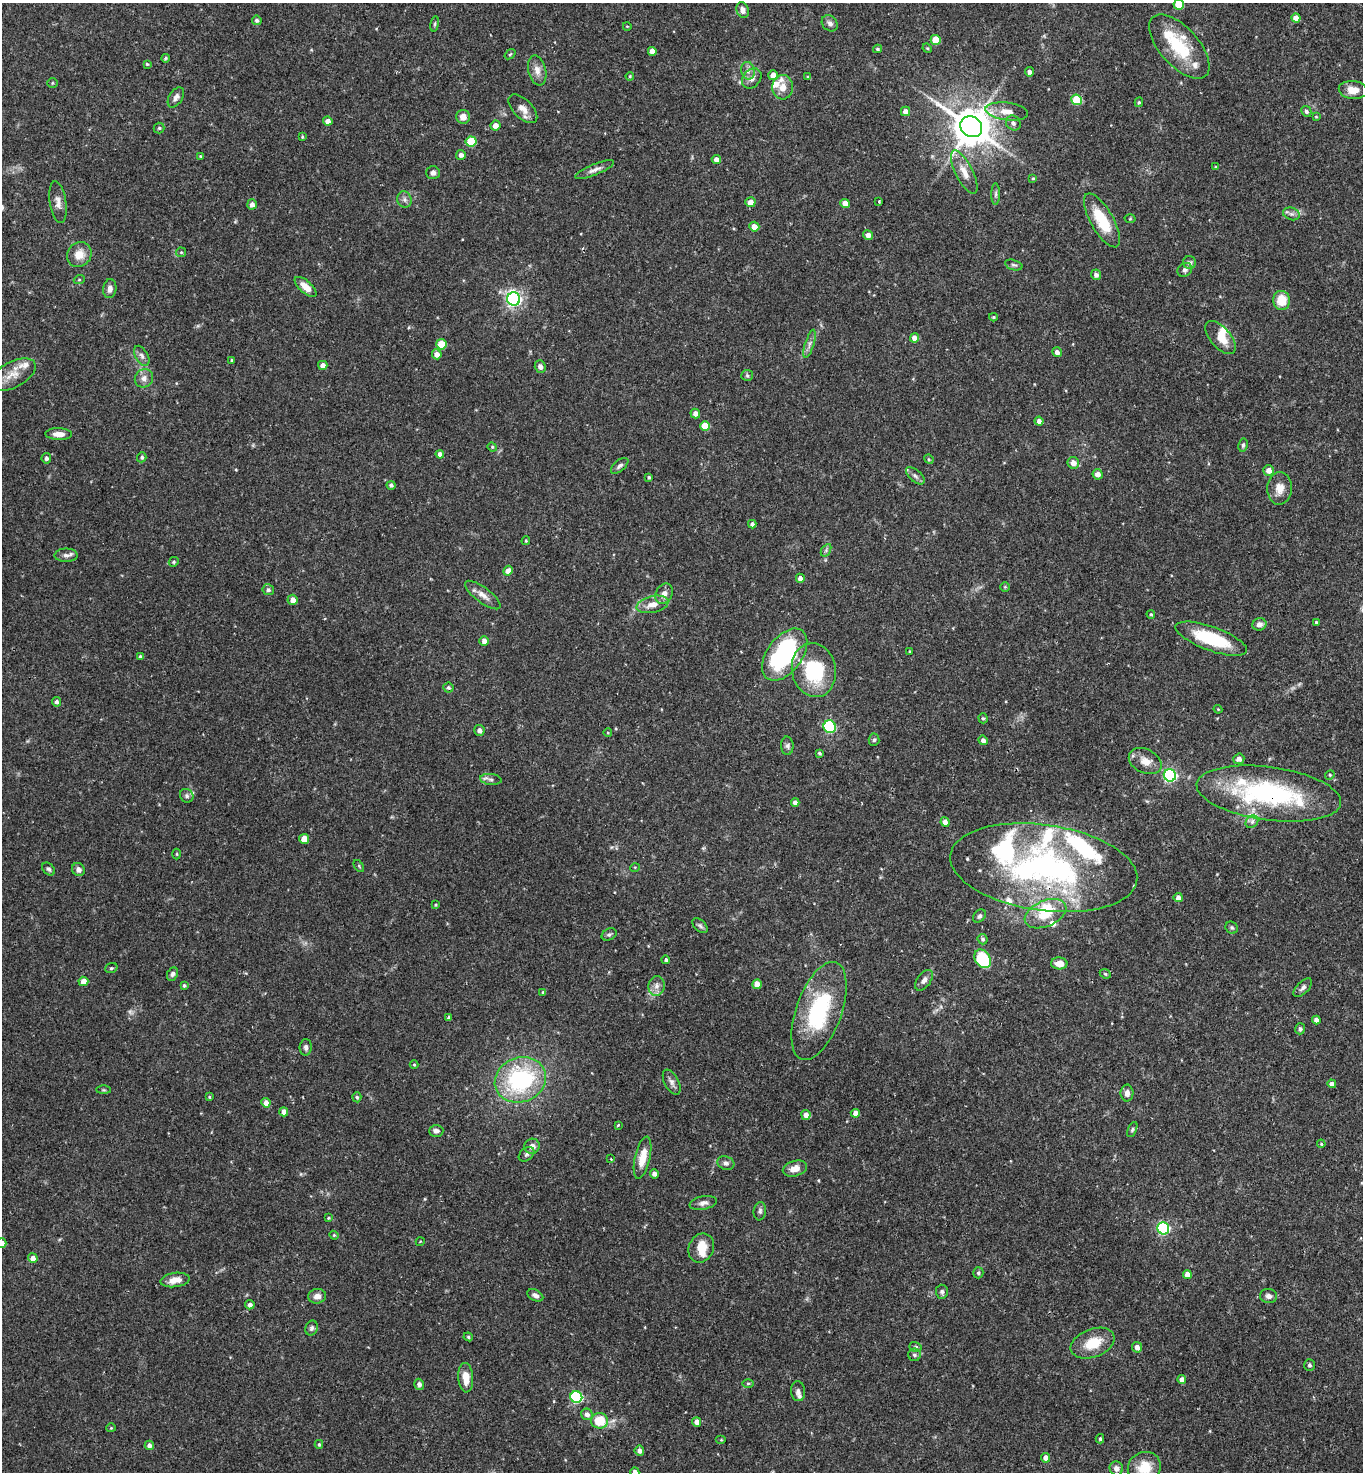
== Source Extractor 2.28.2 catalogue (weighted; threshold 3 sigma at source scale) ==
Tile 6 of 4 x 4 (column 2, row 2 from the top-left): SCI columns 1514-2874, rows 2941-4410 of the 5888 x 5882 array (HDU 1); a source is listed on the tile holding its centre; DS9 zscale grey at full resolution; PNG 1365 x 1474 px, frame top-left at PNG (2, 3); each listed source drawn as its Kron ellipse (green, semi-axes under 4 px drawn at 4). Shown black and unused: <1% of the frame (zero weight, under 2 of 3 exposures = <1% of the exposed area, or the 3 px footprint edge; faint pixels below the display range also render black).
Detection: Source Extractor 2.28.2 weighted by HDU 2 'WHT'; one run over the whole footprint, this tile lists its part. Background 0.0752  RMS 0.005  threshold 0.0223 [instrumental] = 3 sigma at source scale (4.5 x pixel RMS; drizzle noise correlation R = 1.50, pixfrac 1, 0.05/0.05 arcsec/px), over >= 5 px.
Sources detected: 269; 1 too faint to see at this stretch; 3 inside a brighter object's white glare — neither listed nor drawn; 19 inside a brighter listed object's ellipse — not listed separately; the other 246 listed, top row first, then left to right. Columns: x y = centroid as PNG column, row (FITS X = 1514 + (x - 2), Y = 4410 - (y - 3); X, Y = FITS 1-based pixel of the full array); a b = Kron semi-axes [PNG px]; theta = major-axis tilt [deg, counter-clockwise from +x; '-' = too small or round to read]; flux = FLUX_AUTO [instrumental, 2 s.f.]
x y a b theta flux
1179 5 5 5 - 13
743 10 8 6 -68 2.2
1296 18 5 4 - 5.1
257 20 5 4 - 1.1
830 23 9 7 -46 2
435 24 8 4 81 0.77
627 26 4 2 - 0.36
936 40 5 5 - 9.9
1179 47 39 19 -48 25
927 48 5 4 - 0.57
877 49 4 3 - 0.78
652 51 4 4 - 3.4
510 54 6 3 37 0.56
165 58 4 3 - 0.63
147 64 4 4 - 0.54
537 70 15 8 -77 3.9
748 71 9 6 -78 2.1
1029 72 4 4 - 1.6
773 75 5 5 - 4.4
630 76 4 3 - 0.51
808 77 3 3 - 0.67
752 78 11 8 48 2.8
52 83 5 4 - 0.64
783 87 12 10 89 4.8
1353 90 14 9 -5 5.3
176 97 11 6 57 2.1
1077 100 5 5 - 19
1139 102 5 4 - 0.75
523 109 18 9 -45 4.3
905 111 5 4 - 3.4
1007 111 21 9 -7 5.9
1306 111 6 5 - 1.3
1316 116 4 3 - 0.41
463 117 7 7 - 3.4
328 121 5 4 - 2.7
1013 123 8 7 - 1.5
495 125 5 5 - 3.1
971 127 11 10 - 1500
159 128 5 5 - 0.84
302 137 4 3 - 0.53
471 141 5 5 - 17
461 155 5 5 - 2.2
200 156 4 3 - 0.37
716 160 4 4 - 2.5
1215 167 4 3 - 0.52
595 170 21 5 22 2.7
964 172 24 8 -63 5.8
433 173 7 6 - 1.8
1033 178 4 3 - 0.52
996 194 11 4 89 1.1
404 200 8 7 - 1.8
58 202 21 8 -81 3.5
750 202 5 5 - 3.5
879 202 3 3 - 0.5
845 203 5 4 - 4.2
252 204 5 5 - 2.4
1291 214 8 6 -19 1.5
1130 219 5 3 - 0.53
1102 220 30 11 -60 18
754 227 5 5 - 4.3
868 235 5 5 - 2.7
181 252 5 5 - 0.6
79 254 13 11 50 6.2
1189 263 6 6 - 1.3
1014 265 9 5 -15 1.1
1185 270 8 6 37 1.6
1096 275 5 5 - 1.8
79 280 5 3 - 0.56
306 287 13 6 -42 5
110 289 9 6 82 2.6
514 299 6 6 - 160
1281 300 9 8 - 9.8
993 317 4 3 - 0.58
1220 337 20 10 -49 7.5
914 338 4 4 - 3.6
441 344 5 5 - 12
810 344 15 4 73 1.9
1057 352 5 4 - 2.2
437 354 5 5 - 3
142 356 11 6 -60 2
232 360 3 3 - 0.43
323 365 5 4 - 2.7
540 367 6 5 - 2
12 375 25 12 28 8.2
747 375 6 5 - 0.78
144 378 9 9 - 2.7
695 414 5 4 - 2.7
1039 421 4 4 - 2.2
705 426 5 5 - 11
59 434 13 6 -2 3.8
1243 445 7 4 80 0.98
492 447 5 4 - 0.62
440 454 4 4 - 2.2
142 457 5 4 - 0.93
46 458 5 4 - 1.3
929 459 5 4 - 0.55
1073 463 6 5 - 3.6
620 466 10 5 41 1.5
1269 470 5 5 - 4.1
1098 474 5 5 - 3.1
915 476 11 6 -41 1.7
649 477 3 3 - 0.68
391 485 4 4 - 1.1
1280 488 16 12 86 5.5
752 524 4 4 - 1.3
526 541 4 3 - 0.54
826 550 7 4 58 0.89
66 555 11 7 0 2
174 562 5 4 - 0.78
508 571 5 4 - 2.9
800 578 4 4 - 2.3
1005 587 4 4 - 0.55
268 590 6 5 - 1.4
664 594 11 8 65 3.2
483 595 21 7 -37 4
293 600 5 5 - 3.1
652 604 16 8 13 5.1
1151 614 4 3 - 0.67
1316 622 3 3 - 0.68
1259 624 7 6 - 2.4
1211 639 38 12 -20 28
484 641 5 5 - 2.7
910 652 3 2 - 0.54
785 655 30 17 53 68
140 657 4 4 - 1
814 670 27 22 -80 36
448 688 5 5 - 1
56 702 5 4 - 1.3
1218 709 4 3 - 0.48
983 718 5 4 - 0.8
830 727 6 6 - 48
479 730 5 5 - 1.7
608 733 4 3 - 0.42
874 740 6 5 - 0.92
983 740 5 4 - 1.8
787 746 9 6 -88 1.5
819 753 4 3 - 0.76
1239 759 5 5 - 2.4
1145 761 17 12 -26 5.4
1170 775 6 6 - 97
1330 775 5 4 - 0.63
491 779 11 5 -6 1.6
1269 794 73 26 -8 78
187 796 7 6 - 1.2
795 802 4 4 - 2.2
945 822 5 4 - 2.8
1252 822 7 5 44 1.4
304 839 5 5 - 7.1
176 854 5 3 - 0.53
359 866 7 3 -54 0.54
635 867 5 3 - 0.42
1044 868 94 43 -8 160
48 869 7 5 -48 1.1
78 870 7 6 - 2.3
1178 897 5 4 - 2.6
435 905 4 3 - 0.51
1045 914 22 13 24 15
979 916 7 5 48 1.3
700 926 9 5 -43 1.2
1232 928 6 5 - 0.91
609 934 8 5 27 1
983 939 5 5 - 1.1
983 959 10 7 -57 25
666 960 4 3 - 0.92
1059 963 8 6 -3 4.6
111 968 6 5 - 0.75
172 974 7 5 66 1.4
1105 974 6 4 -23 0.71
924 980 12 6 54 2.4
83 981 5 5 - 4
757 984 5 4 - 6.4
184 985 4 3 - 0.8
656 986 10 8 89 2.8
1303 988 12 6 46 1.6
542 992 4 2 - 0.37
819 1011 51 23 70 47
449 1017 3 3 - 0.88
1316 1020 4 4 - 2.5
1300 1029 5 5 - 1.2
306 1047 8 6 86 1.6
414 1065 4 4 - 0.52
520 1080 26 22 21 61
672 1082 14 7 -62 2.1
1332 1084 4 4 - 2.3
104 1090 7 4 0 0.62
1127 1093 8 6 90 2.4
209 1097 4 4 - 0.5
357 1097 5 4 - 0.69
266 1103 4 4 - 3.5
284 1112 4 4 - 2.6
855 1113 4 4 - 2.8
806 1115 5 4 - 2.7
618 1125 4 3 - 0.59
1132 1130 8 4 64 0.85
436 1131 7 6 - 1.6
1321 1144 4 3 - 0.55
532 1146 8 7 - 2.7
526 1154 9 6 39 1.2
643 1158 21 7 77 8.7
611 1159 3 2 - 0.36
726 1163 8 6 -18 1.6
795 1169 12 7 15 4.8
654 1174 5 4 - 1.9
703 1203 14 6 12 2.2
760 1211 9 6 84 1.3
328 1218 3 3 - 0.48
1163 1228 6 6 - 82
334 1235 4 4 - 0.53
420 1242 4 3 - 0.36
2 1243 5 4 - 2.3
701 1248 15 12 67 8.7
33 1258 5 4 - 3
978 1273 5 5 - 0.9
1187 1275 4 4 - 4
175 1280 14 7 8 5.3
942 1292 7 6 - 1.1
535 1295 8 5 -29 2.1
317 1296 9 7 7 3.2
1268 1296 9 7 -12 2.1
250 1305 5 4 - 1.8
311 1328 8 6 68 1.5
468 1337 5 4 - 0.72
1093 1343 23 14 21 12
915 1347 6 5 - 0.78
1137 1347 5 5 - 2.7
914 1355 6 6 - 1.2
1309 1365 6 5 - 1.1
466 1378 15 7 -86 6.6
1182 1379 4 4 - 2.7
748 1383 6 4 1 0.62
419 1384 6 5 - 1.7
798 1391 10 7 -84 2.1
576 1397 6 6 - 58
587 1414 6 5 - 2.4
600 1421 8 7 - 16
697 1422 5 4 - 2.8
111 1428 4 4 - 0.51
1100 1439 5 4 - 0.79
721 1440 5 3 - 0.51
319 1444 4 3 - 0.63
149 1445 5 4 - 1.8
639 1451 5 5 - 2.1
1046 1458 5 4 - 2.9
1144 1467 17 15 28 10
1116 1468 7 6 - 2
635 1472 5 4 - 2.8
Overlapping masked pixels (flux is a lower limit): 2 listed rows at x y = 1269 794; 1044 868
Isophote crosses this tile's border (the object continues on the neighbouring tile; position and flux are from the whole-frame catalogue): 4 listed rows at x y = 1179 5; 2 1243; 1144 1467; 635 1472